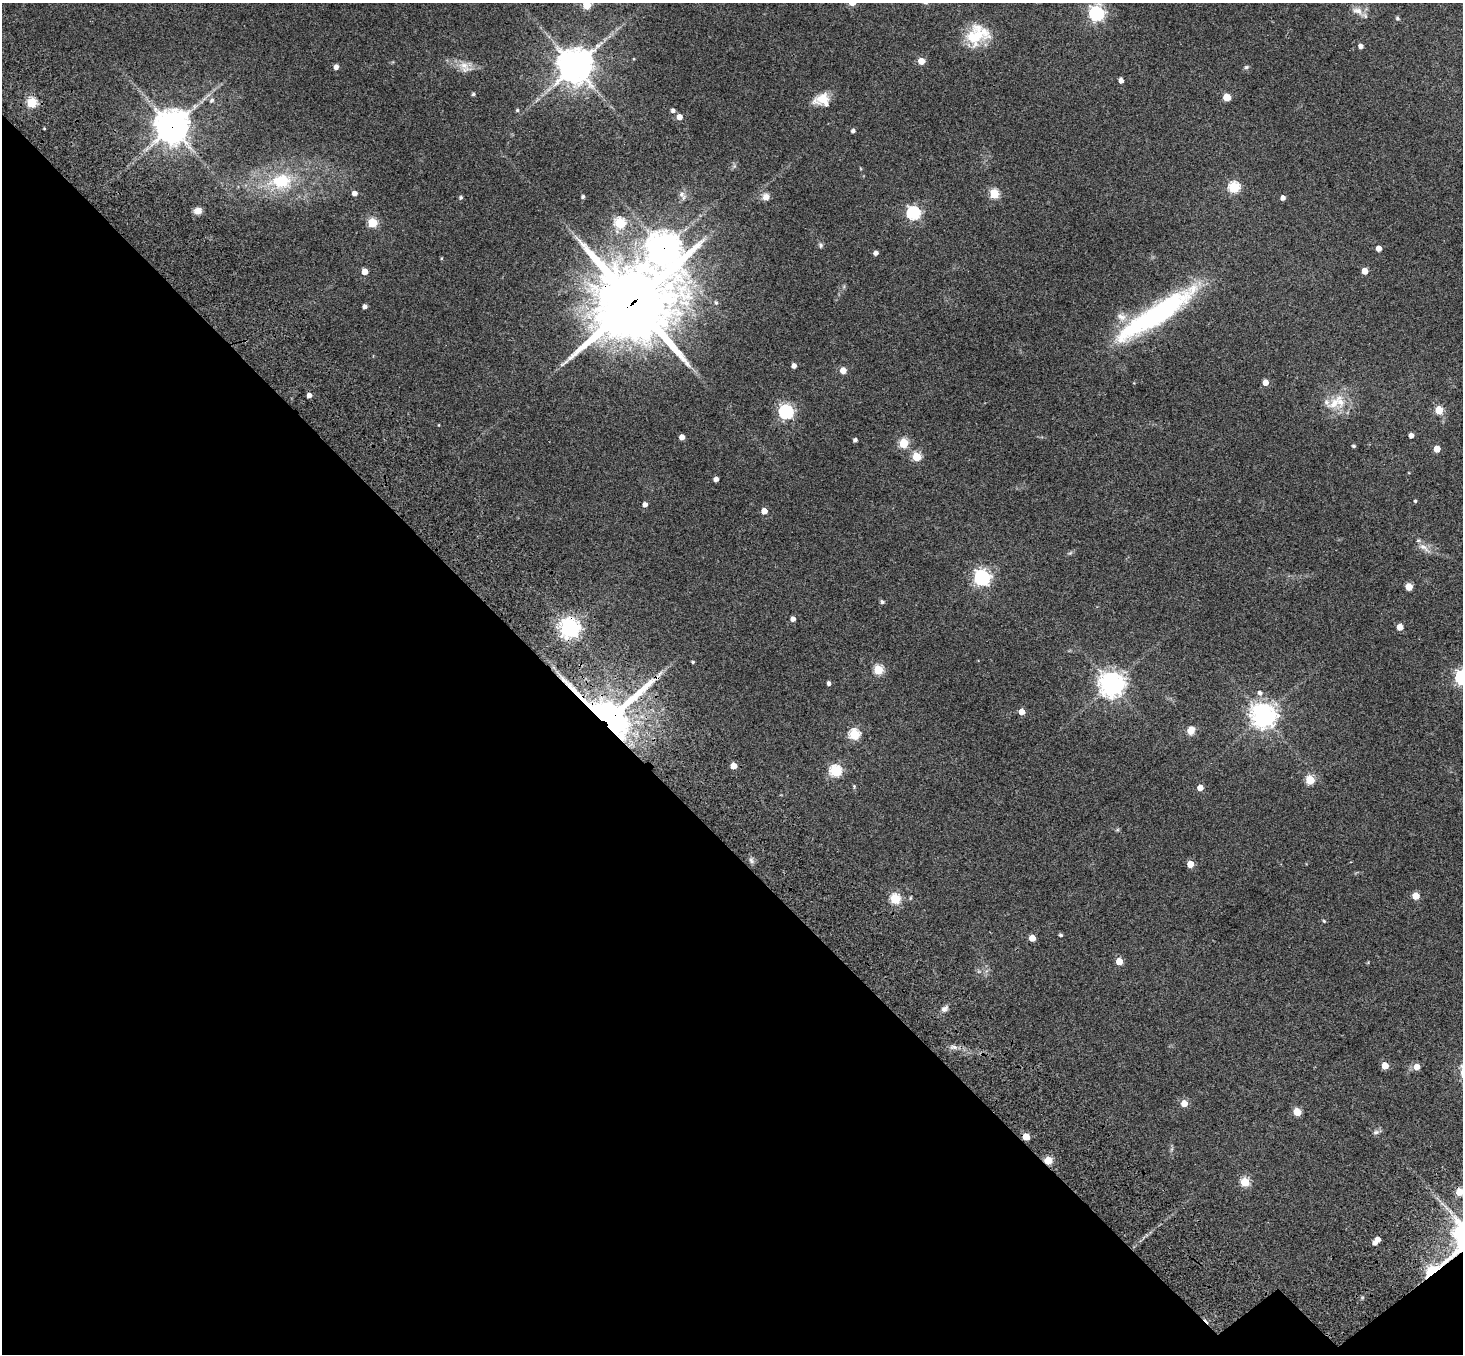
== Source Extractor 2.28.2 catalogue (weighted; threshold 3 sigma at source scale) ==
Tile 14 of 4 x 4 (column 2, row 4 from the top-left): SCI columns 1644-3104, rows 469-1820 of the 6205 x 6204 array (HDU 1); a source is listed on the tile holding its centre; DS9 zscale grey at full resolution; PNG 1465 x 1356 px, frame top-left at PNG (2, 3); no overlay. Shown black and unused: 39% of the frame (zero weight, under 3 of 4 exposures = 9% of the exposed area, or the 3 px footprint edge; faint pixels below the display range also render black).
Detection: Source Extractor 2.28.2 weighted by HDU 2 'WHT'; one run over the whole footprint, this tile lists its part. Background 0.0446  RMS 0.0054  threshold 0.0243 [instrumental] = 3 sigma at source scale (4.5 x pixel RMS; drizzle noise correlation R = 1.50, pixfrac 1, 0.05/0.05 arcsec/px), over >= 5 px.
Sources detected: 121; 1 cosmic-ray / hot-pixel residue — not listed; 4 inside a brighter listed object's ellipse — not listed separately; the other 116 listed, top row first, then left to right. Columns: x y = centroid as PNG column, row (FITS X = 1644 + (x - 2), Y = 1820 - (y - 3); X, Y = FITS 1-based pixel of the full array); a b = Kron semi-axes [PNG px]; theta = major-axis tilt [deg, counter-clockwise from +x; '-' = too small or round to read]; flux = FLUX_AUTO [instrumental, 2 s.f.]
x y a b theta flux
587 5 5 5 - 23
1357 11 18 10 -21 4.8
1096 13 6 6 - 140
1397 18 6 5 - 0.88
976 36 31 21 19 21
1361 46 4 4 - 2.6
634 59 5 3 - 0.44
921 61 5 5 - 10
464 66 23 14 -17 7.1
575 66 12 11 - 910
336 67 4 4 - 3
1246 67 7 5 17 0.95
1121 80 5 4 - 3.1
473 94 4 4 - 1.1
1227 97 5 5 - 12
823 99 18 10 18 9.3
212 100 8 6 34 1.1
32 103 5 5 - 41
517 110 4 4 - 0.92
673 110 5 4 - 1.6
679 117 5 4 - 5
172 127 11 11 - 870
44 128 3 2 - 0.42
853 131 4 4 - 1.7
281 181 28 19 6 27
1234 187 5 5 - 51
355 193 5 4 - 2.9
681 194 10 8 69 2.6
994 194 5 5 - 32
461 197 5 4 - 1.1
583 197 4 3 - 1.2
766 197 9 8 - 3.4
1283 198 4 4 - 2.7
198 211 9 7 10 3.5
913 213 6 6 - 93
372 222 5 5 - 33
620 223 6 5 - 42
820 245 7 6 - 1.2
663 248 12 11 - 630
1378 248 4 4 - 4.5
876 253 4 4 - 2.3
441 258 4 4 - 0.49
365 271 5 4 - 6.6
1365 271 5 4 - 6.7
634 302 34 29 34 4100
716 303 6 4 -86 0.94
365 306 4 4 - 2
1155 315 95 19 33 100
794 366 4 4 - 3
843 370 5 4 - 8.2
1265 382 5 4 - 5.8
309 395 4 4 - 2.7
1334 403 26 15 51 10
1439 410 5 5 - 22
786 412 6 6 - 120
439 425 4 3 - 0.35
1411 435 4 4 - 2.9
682 437 4 4 - 4
855 440 4 4 - 1.4
904 443 5 5 - 31
1354 446 3 3 - 0.93
1437 449 5 4 - 7.4
916 457 5 5 - 26
716 479 4 4 - 2.6
1415 501 4 3 - 0.78
645 505 4 4 - 2.6
764 511 4 4 - 6.1
1424 548 22 8 -35 4.3
1070 553 7 4 44 0.89
982 578 6 6 - 170
1409 587 5 5 - 13
882 602 4 4 - 1.3
793 619 4 4 - 2.8
1400 627 5 4 - 7.6
570 628 7 7 - 320
693 662 3 3 - 0.7
878 670 5 5 - 34
1462 677 6 6 - 140
829 683 4 4 - 1.6
1112 684 8 8 - 550
1260 693 6 6 - 2
1022 712 5 4 - 6.5
1263 716 8 8 - 530
609 717 36 31 14 340
1191 730 11 9 73 4
854 734 5 5 - 46
733 766 5 4 - 8.5
835 771 6 6 - 62
1310 780 5 5 - 28
854 786 5 4 - 0.66
1200 788 4 4 - 5.6
1117 830 6 4 18 0.66
751 860 8 6 -73 1.6
1190 864 5 5 - 10
1416 896 5 5 - 11
895 899 5 5 - 40
1324 921 4 4 - 0.64
1061 935 4 4 - 1.1
1032 938 5 4 - 6.8
1119 961 5 5 - 11
1368 962 5 4 - 0.45
979 971 6 4 18 0.88
944 1009 10 7 38 2.3
953 1047 13 6 -5 2.5
1385 1066 5 5 - 11
1417 1067 5 5 - 5.9
1184 1104 5 5 - 7.8
1297 1112 5 5 - 15
1376 1132 9 6 25 1.6
1026 1137 5 5 - 11
1172 1149 7 4 71 0.88
1048 1161 5 5 - 16
1245 1182 5 5 - 28
1459 1192 5 5 - 11
1377 1240 8 4 50 6.2
1432 1271 12 5 39 50
Overlapping masked pixels (flux is a lower limit): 8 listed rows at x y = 172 127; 663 248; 634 302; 570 628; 609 717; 1026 1137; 1048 1161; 1432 1271
Isophote crosses this tile's border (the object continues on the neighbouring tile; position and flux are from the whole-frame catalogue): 3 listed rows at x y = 587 5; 1462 677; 1459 1192